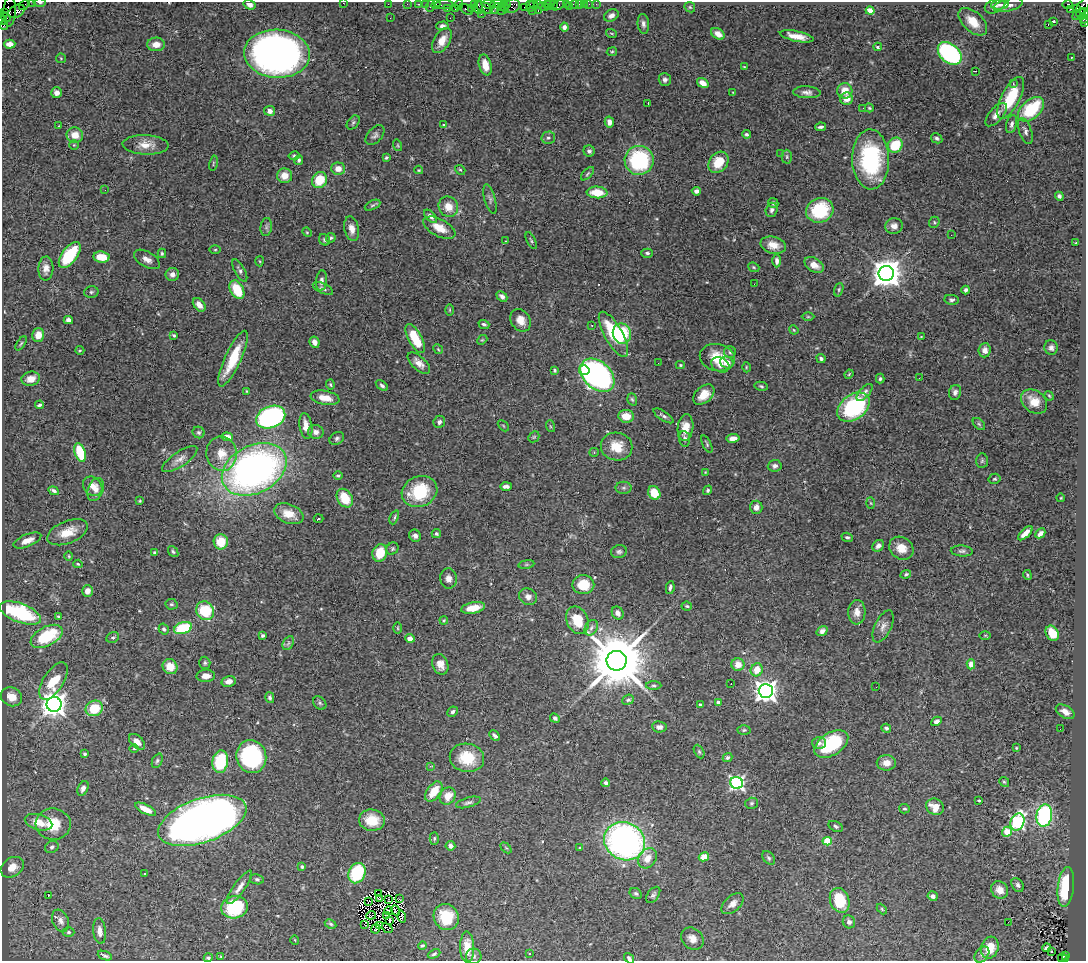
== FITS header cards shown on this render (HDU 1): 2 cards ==
NAXIS1  =                 1084
NAXIS2  =                  959

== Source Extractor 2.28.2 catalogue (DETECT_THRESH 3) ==
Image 1084 x 959 px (HDU 1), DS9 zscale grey, 1 PNG px = 1 image px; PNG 1088 x 963 px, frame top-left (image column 1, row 959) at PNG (2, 2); each listed source drawn as its Kron ellipse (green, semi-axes under 4 px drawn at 4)
Background 1.66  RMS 0.053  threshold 0.16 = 3 sigma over >= 5 px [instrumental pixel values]
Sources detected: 462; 2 with non-positive FLUX_AUTO (blend fragments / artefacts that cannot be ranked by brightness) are neither listed nor drawn; the other 460 listed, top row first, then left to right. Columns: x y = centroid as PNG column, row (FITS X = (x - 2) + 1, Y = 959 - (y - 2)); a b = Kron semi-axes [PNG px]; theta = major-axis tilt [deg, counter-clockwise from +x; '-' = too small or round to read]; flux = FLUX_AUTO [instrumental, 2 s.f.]
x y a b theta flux
33 2 2 2 - 46
40 2 6 3 2 4.6
343 3 2 2 - 16
388 4 2 2 - 45
407 4 2 2 - 31
418 4 3 2 - 94
425 4 2 2 - 36
444 4 9 3 1 230
497 4 7 2 3 360
507 4 3 2 - 61
533 4 5 3 - 79
538 4 3 2 - 93
547 4 3 3 - 94
550 4 5 3 - 140
554 4 4 2 - 77
566 4 2 2 - 20
574 4 4 3 - 140
579 4 2 2 - 20
584 4 3 2 - 73
589 4 2 2 - 14
596 4 2 2 - 20
1068 4 5 3 - 840
24 5 5 2 - 75
250 5 6 4 -17 20
436 5 4 3 - 95
459 5 5 3 - 110
474 5 4 2 - 83
489 5 6 3 -18 250
558 5 7 3 29 250
995 5 11 7 25 15
1000 5 9 5 7 8.7
1008 5 15 6 14 26
430 6 6 2 72 200
513 6 7 7 - 660
530 6 6 3 -89 150
569 6 2 2 - 22
478 7 6 3 -83 350
501 7 3 3 - 280
505 7 5 3 - 190
524 7 2 2 - 68
544 7 5 3 - 260
690 7 6 4 -45 5
471 8 3 3 - 56
484 8 10 5 -24 590
1077 8 3 3 - 530
1081 8 13 5 55 600
447 9 3 2 - 84
455 9 3 3 - 160
466 9 7 3 -34 240
495 9 6 3 48 230
1071 9 3 2 - 39
501 10 4 3 - 420
17 11 9 6 28 850
532 11 4 2 - 160
538 11 3 2 - 200
870 11 4 4 - 68
10 12 15 6 87 620
5 13 3 2 - 57
1080 13 5 4 - 290
1084 13 5 3 - 250
481 14 2 2 - 57
611 16 8 5 29 17
6 17 5 2 - 230
390 18 2 2 - 3.6
450 18 2 2 - 16
1083 18 5 4 - 260
3 20 4 2 - 90
1053 21 3 2 - 4.8
973 22 17 9 -43 60
1085 23 3 2 - 58
643 24 10 6 -84 13
4 25 4 2 - 160
1048 25 3 2 - 11
442 26 6 4 3 9
564 27 4 4 - 11
611 33 5 3 - 3.8
718 34 7 5 -32 30
797 36 17 5 -12 37
442 41 14 8 59 42
10 44 6 4 1 25
156 44 9 7 2 31
878 47 4 3 - 5
612 52 5 4 - 4.2
950 53 13 9 -41 530
277 54 33 24 -4 2200
61 58 5 4 - 4.2
1071 58 3 2 - 5.6
485 65 10 6 -74 46
744 67 4 2 - 2.6
975 71 3 2 - 5.8
665 80 6 6 - 11
703 83 6 4 -35 32
1013 83 3 3 - 7.1
845 91 8 7 - 51
733 92 4 2 - 2.6
807 92 14 6 -3 17
57 93 5 5 - 20
1011 98 23 9 63 140
847 99 6 6 - 38
648 103 3 2 - 7.6
863 108 3 2 - 3.3
869 108 4 3 - 4.3
1031 109 15 9 42 190
270 111 5 5 - 17
996 115 14 6 49 24
353 122 8 5 50 7.5
609 122 5 4 - 19
443 124 3 3 - 14
1011 124 9 5 75 12
59 126 2 2 - 2.4
821 127 5 3 - 8.6
1025 131 13 6 -71 14
746 134 4 4 - 7.3
75 135 8 7 - 44
375 135 12 7 48 13
548 138 7 6 - 8.4
937 138 6 4 -29 7.1
74 145 4 4 - 4.2
146 145 23 10 -3 45
398 145 6 4 -70 3.7
895 145 8 7 - 120
589 151 6 5 - 9.3
781 154 3 2 - 4.1
294 156 5 4 - 5.5
787 157 7 5 90 6.9
386 158 3 3 - 5
871 159 30 18 -88 390
299 160 5 4 - 6.5
639 160 14 14 - 330
718 162 11 9 52 90
213 163 8 3 77 3.8
338 169 7 6 - 30
419 170 4 3 - 3.7
460 170 5 4 - 4.8
587 174 8 3 46 5.6
285 176 7 7 - 39
320 180 8 7 - 90
105 190 2 2 - 47
696 191 4 4 - 14
597 192 10 6 -4 73
1059 196 4 4 - 8.7
490 199 15 5 -75 13
773 203 5 4 - 9
373 205 8 4 26 5.9
448 207 10 9 - 48
771 210 7 6 - 11
820 210 14 12 22 200
430 216 8 4 -46 14
934 222 5 5 - 6
894 226 8 8 - 20
266 227 9 5 83 9.7
439 228 17 8 -28 51
352 229 12 7 -77 27
307 232 5 4 - 3.9
951 235 2 2 - 2.2
331 238 5 4 - 5.7
324 240 6 5 - 6.8
505 241 3 2 - 9.4
531 241 9 3 -65 5.7
1076 243 3 3 - 3.7
773 245 13 8 -13 38
215 250 5 3 - 4.4
162 253 4 3 - 5.2
647 253 6 4 0 7.9
70 255 15 7 53 190
101 257 8 5 -8 67
147 259 14 7 -30 24
260 261 5 3 - 3.6
777 261 6 4 -89 12
814 265 10 7 -30 32
754 267 6 4 -22 4.9
46 268 12 7 87 23
240 270 12 5 -61 11
886 273 7 7 - 5900
172 274 6 6 - 17
321 281 10 5 85 14
754 284 2 2 - 5.2
323 288 11 5 -25 11
237 290 10 6 -62 110
839 290 7 4 72 5.6
966 290 4 3 - 8.9
91 292 7 5 14 7.6
502 296 6 4 -42 13
952 300 7 5 -7 7.3
199 305 8 5 -49 26
450 310 6 4 90 3.1
808 317 6 4 0 4.4
68 320 4 4 - 16
521 320 12 9 -56 36
484 324 5 4 - 6.8
592 325 2 2 - 4.8
794 330 5 3 - 3.5
613 334 25 9 -61 170
622 334 10 9 - 180
38 335 7 6 - 36
174 335 4 3 - 5.5
921 337 4 2 - 2.4
415 339 16 6 -61 120
482 340 5 4 - 4.3
315 342 6 4 -62 21
21 343 8 3 56 4.7
1051 348 7 6 - 13
438 349 5 4 - 4.2
80 350 4 4 - 3.8
985 350 7 6 - 17
730 352 6 6 - 7.6
717 358 18 13 -14 82
821 358 5 4 - 7.6
233 359 30 8 65 140
727 362 7 6 - 36
419 363 14 6 -43 26
658 363 2 2 - 6.7
680 365 4 4 - 4.3
720 365 9 7 -27 22
746 367 5 3 - 3.3
555 370 4 3 - 4.8
584 370 5 5 - 67
849 374 5 3 - 3.5
597 375 19 13 -43 1200
919 378 2 2 - 5.6
31 379 9 7 14 26
880 379 5 3 - 5.7
330 385 5 4 - 5.2
382 386 7 4 -35 8.3
761 386 7 4 -12 5.4
247 391 4 3 - 3.3
864 392 10 5 48 12
955 392 7 6 - 12
704 395 12 8 42 47
1049 396 5 4 - 3.7
325 398 14 7 -10 49
632 399 6 4 -71 5.8
1034 401 14 10 -36 48
39 405 4 3 - 8
853 407 18 12 36 360
626 416 7 6 - 53
663 416 11 4 -33 11
271 417 15 10 22 650
439 422 6 5 - 11
979 424 7 4 -45 6.3
306 426 13 6 -81 39
503 426 6 2 -45 2.9
550 426 6 4 -71 4.7
685 428 13 7 82 47
199 432 6 5 - 6.9
316 432 8 7 - 17
227 437 6 4 -7 29
534 437 6 5 - 4.8
337 438 8 6 33 9.2
733 438 6 4 9 21
685 439 8 5 -83 12
707 444 9 4 -63 5.9
617 446 16 14 -11 72
80 452 9 5 -71 160
594 452 5 4 - 3.9
221 454 17 15 -80 65
180 459 20 7 33 25
982 461 7 6 - 6.8
775 466 7 6 - 13
254 469 34 24 27 1800
705 472 3 3 - 2.8
338 475 4 3 - 6
995 479 6 5 - 6.2
93 486 10 8 -48 29
506 486 6 4 1 13
624 488 8 6 0 9
96 489 12 7 71 26
708 490 5 4 - 6.1
54 491 5 3 - 9.5
420 491 18 15 23 190
654 493 7 6 - 76
345 498 10 7 -57 92
1061 498 4 3 - 2.5
140 501 3 2 - 3.2
871 503 5 3 - 3.5
756 507 6 6 - 22
289 514 15 9 -21 54
394 517 7 3 68 5.6
318 519 5 2 - 3.9
68 532 21 11 22 66
1025 533 9 4 44 32
1040 533 5 4 - 19
436 534 5 4 - 5.5
415 536 6 5 - 15
847 537 6 4 -19 7.2
27 540 15 6 22 29
221 542 7 7 - 77
878 546 6 5 - 14
901 548 13 10 -35 53
392 549 6 5 - 6
962 551 11 5 -3 11
173 552 6 4 -51 6.1
619 552 8 6 13 9.2
154 553 4 3 - 4.1
380 553 9 7 71 89
69 556 4 3 - 3.3
78 564 5 4 - 4.3
526 564 8 4 9 6.2
906 574 5 4 - 5.1
1027 575 5 3 - 4.1
448 578 10 8 -85 23
583 585 11 9 0 88
670 588 6 3 80 8.6
88 591 6 5 - 24
528 597 9 8 - 21
171 604 6 5 - 7.1
687 606 5 4 - 5.2
473 608 12 5 12 59
205 611 10 8 -56 140
857 612 12 8 88 31
20 613 22 9 -21 310
618 613 7 5 -63 14
58 617 3 3 - 6.3
444 620 4 3 - 3.6
577 620 14 10 -66 82
883 626 17 8 65 23
183 628 9 5 16 200
398 628 6 4 -89 3.5
591 628 8 6 58 11
164 629 5 4 - 7.4
822 631 6 4 36 14
1052 633 8 6 -58 63
263 635 4 3 - 6.7
985 635 5 3 - 3.5
47 636 17 9 28 190
113 638 6 5 - 6.9
410 638 5 4 - 30
288 643 7 5 59 8.9
617 661 10 10 - 32000
205 663 6 5 - 7.1
440 664 10 7 -68 30
738 664 6 6 - 43
971 664 5 4 - 28
170 667 8 7 - 57
757 670 6 6 - 48
206 676 9 6 2 28
53 681 21 10 57 95
229 681 7 5 13 22
731 683 3 2 - 7.1
654 686 7 3 0 5.7
876 687 3 2 - 2.8
766 691 7 7 - 2600
11 697 11 9 -26 43
270 697 5 4 - 8.3
628 700 6 5 - 7
320 703 7 6 - 6.9
718 703 4 4 - 24
54 704 7 7 - 3700
700 705 4 3 - 8.5
94 708 9 7 22 110
453 712 5 4 - 9
1065 712 10 6 -30 23
555 718 5 4 - 8.5
936 721 5 4 - 12
659 727 7 5 -8 13
886 728 5 4 - 8
1060 729 2 2 - 4.7
744 730 6 4 2 5.6
495 736 6 3 -47 9.6
137 742 10 6 -44 24
819 743 7 6 - 12
831 744 19 11 33 250
1016 748 3 3 - 3.1
134 749 4 3 - 3.4
699 752 7 4 -63 5.5
85 754 4 4 - 6.3
251 757 16 15 - 430
727 757 5 4 - 8.4
467 758 17 14 -11 120
157 761 7 5 67 7.6
220 762 11 7 80 180
886 763 9 7 0 33
430 766 3 2 - 7.7
1004 782 5 4 - 4.7
606 783 4 3 - 8.6
737 783 6 6 - 800
83 788 8 5 65 15
434 792 11 7 54 67
448 796 9 7 55 48
979 800 3 3 - 5
468 802 13 5 15 11
751 803 6 5 - 6.3
935 807 9 8 - 54
145 809 11 4 -26 44
904 809 5 5 - 5.9
1044 816 11 8 80 480
202 820 46 22 19 3200
372 820 13 10 -6 76
39 822 14 7 -16 55
1017 822 9 7 71 590
53 824 17 15 -7 96
836 826 8 5 -25 7.7
1007 832 5 4 - 76
434 838 6 4 88 6.2
625 841 21 18 -30 1300
827 841 4 4 - 140
450 846 5 4 - 20
52 847 7 6 - 9.6
506 848 6 4 -44 4.6
580 848 4 3 - 3.8
704 857 5 4 - 42
647 858 11 8 53 37
769 858 8 5 -51 7.3
12 867 12 9 34 39
302 867 4 3 - 7
357 873 10 8 64 200
144 874 3 3 - 7.1
257 879 7 5 -10 7
1018 885 7 5 -56 11
239 887 20 6 54 26
1066 887 20 8 83 220
1000 890 9 8 - 30
636 893 6 5 - 6.9
379 894 3 2 - 5.5
653 895 9 5 54 9.8
48 896 3 2 - 32
933 896 5 4 - 12
380 899 2 2 - 3.9
388 899 2 2 - 1.6
399 899 2 2 - 2.5
840 900 13 9 -70 120
369 901 3 2 - 2.3
733 904 13 7 42 24
234 907 13 11 14 200
882 909 6 3 -46 4.2
395 910 5 2 - 2.8
389 911 4 3 - 2.1
371 915 5 2 - 2.2
386 916 3 2 - 3.8
402 916 6 2 -74 8.8
446 917 13 12 - 120
60 921 11 8 -67 19
390 921 4 2 - 2.9
849 922 6 6 - 12
1008 922 2 2 - 1.3
331 924 6 4 -27 5.8
365 924 3 2 - 5
379 926 3 2 - 1.1
387 928 6 2 -38 4.4
376 929 5 2 - 9.6
100 931 13 6 -84 21
69 932 6 4 0 6.6
692 939 12 10 -42 32
295 940 5 3 - 2.8
422 946 4 4 - 5.5
467 947 15 7 -88 59
990 948 11 8 72 73
1047 948 4 4 - 9.8
1051 952 3 2 - 11
434 954 6 4 25 6.5
530 954 3 2 - 3.2
982 955 9 6 50 12
1065 955 3 2 - 260
105 956 7 3 -21 8.1
474 956 8 7 - 11
221 957 4 4 - 5.2
208 958 4 4 - 5.8
629 958 6 4 -51 9.5
1062 958 4 3 - 170
1065 959 3 3 - 100
At the frame edge (FLAGS 8, measured only in part): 10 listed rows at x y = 33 2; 40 2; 343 3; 250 5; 1084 13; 1083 18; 3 20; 1085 23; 4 25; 629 958
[2 non-positive-flux detections neither listed nor drawn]